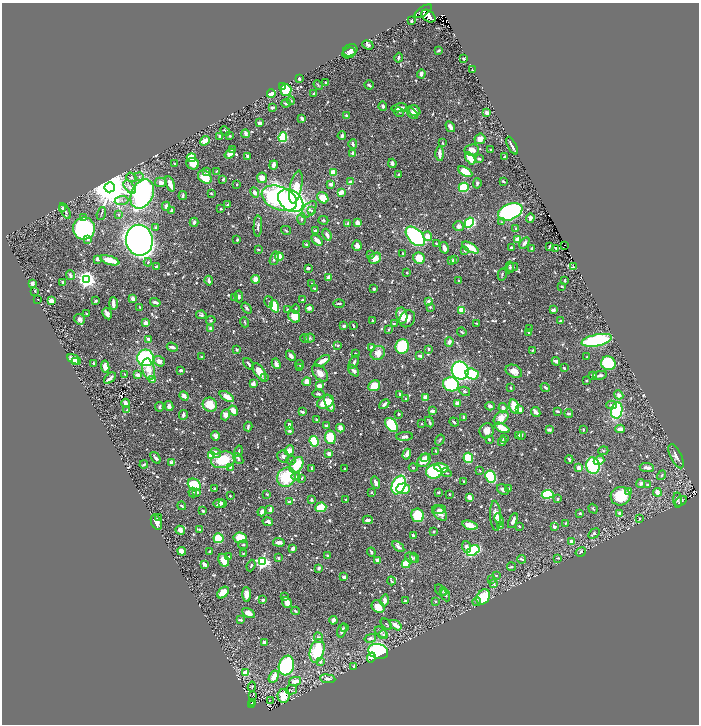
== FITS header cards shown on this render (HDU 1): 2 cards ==
NAXIS1  =                 1393
NAXIS2  =                 1444

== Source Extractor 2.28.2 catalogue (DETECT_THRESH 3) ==
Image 1393 x 1444 px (HDU 1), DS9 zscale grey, zoomed out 1/2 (1 PNG px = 2 x 2 image px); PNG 701 x 726 px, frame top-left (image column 1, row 1443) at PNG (2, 3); each listed source drawn as its Kron ellipse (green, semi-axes under 4 px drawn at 4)
Background 0.724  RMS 0.0091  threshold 0.0272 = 3 sigma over >= 5 px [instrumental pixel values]
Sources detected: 914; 45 cannot appear on this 1/2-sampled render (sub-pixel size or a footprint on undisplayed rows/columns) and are neither listed nor drawn; of the other 869, the 500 brightest by FLUX_AUTO listed and drawn (369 fainter detections omitted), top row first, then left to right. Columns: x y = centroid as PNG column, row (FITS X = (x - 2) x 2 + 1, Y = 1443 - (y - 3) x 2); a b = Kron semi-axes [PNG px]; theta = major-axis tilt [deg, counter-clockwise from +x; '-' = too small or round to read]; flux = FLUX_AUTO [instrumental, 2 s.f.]
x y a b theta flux
423 11 10 4 33 2100
428 16 8 5 -36 2400
412 21 3 3 - 3.5
368 45 6 4 -20 5.1
350 50 7 5 24 8.9
439 50 3 2 - 3
349 53 7 5 24 7.5
398 58 5 2 - 3.3
464 59 2 2 - 13
472 70 2 2 - 2.5
421 74 4 3 - 8.7
299 79 3 2 - 5.5
326 83 3 2 - 2.9
318 85 5 3 - 2
369 85 5 3 - 3.7
282 87 4 2 - 55
286 90 6 5 - 53
313 93 2 2 - 2.9
271 94 4 4 - 35
291 100 4 3 - 2.6
286 103 5 3 - 3.5
383 106 4 3 - 4.7
272 108 4 3 - 3.1
399 108 8 2 10 9.4
414 111 6 5 - 12
399 112 5 2 - 1.9
487 113 2 2 - 15
412 114 7 3 -40 9.4
347 115 4 3 - 4.5
302 118 4 3 - 5.9
259 123 3 2 - 8.5
450 127 6 3 -58 8.7
225 131 5 2 - 2.8
246 134 4 2 - 10
220 136 4 4 - 3.6
230 136 2 2 - 2.9
342 136 4 3 - 6.4
283 137 5 4 - 130
480 139 5 5 - 12
205 141 5 3 - 17
442 143 2 2 - 3.6
353 144 5 3 - 4.9
512 146 10 2 -63 8.2
490 149 2 2 - 2.2
232 150 3 2 - 7.2
472 150 7 5 7 19
353 153 3 3 - 5.9
230 154 5 3 - 16
440 154 7 3 -88 12
248 157 4 3 - 6.2
505 157 3 2 - 2.7
191 158 5 4 - 32
470 158 7 4 -58 43
479 159 3 3 - 4
392 163 4 4 - 6.8
174 164 3 2 - 2
193 164 6 5 - 26
273 165 4 3 - 7.7
207 171 4 2 - 2.8
216 171 3 2 - 2.1
465 172 8 4 -29 39
333 173 3 3 - 35
398 174 3 2 - 2.9
139 176 4 4 - 3.6
131 177 5 4 - 3.8
205 177 7 5 -40 46
262 178 5 5 - 18
223 179 3 2 - 4.5
503 181 3 2 - 2
161 182 6 4 -11 9.9
350 182 4 3 - 4.6
477 183 5 3 - 3.4
170 184 8 3 -69 20
331 184 4 3 - 8.1
236 185 2 2 - 3.7
110 187 5 5 - 8300
130 187 8 4 -49 8.1
296 187 16 6 78 44
464 187 5 4 - 120
255 192 5 3 - 11
341 192 4 3 - 22
211 193 3 2 - 3.9
142 194 15 10 64 570
183 196 4 2 - 3.4
279 198 18 11 -22 380
323 198 6 5 - 35
122 201 7 3 5 3.4
291 201 14 10 -37 540
228 204 4 2 - 3.4
166 206 4 3 - 7.3
63 209 3 2 - 10
221 209 2 2 - 5.1
309 209 9 5 50 9.3
65 211 9 3 -60 3.2
171 211 4 3 - 4.3
311 211 4 3 - 2.1
510 212 13 8 23 600
101 213 7 2 74 2.2
119 215 4 3 - 2.2
83 218 4 3 - 6.6
530 218 4 3 - 5.7
302 219 6 4 -89 4.6
323 220 5 3 - 2.7
194 222 4 3 - 4.7
501 222 4 3 - 1.9
358 223 4 3 - 16
469 223 5 4 - 150
348 224 3 2 - 6.1
258 226 10 3 87 6.6
459 226 5 5 - 7.9
156 228 3 2 - 4.5
515 228 3 2 - 3.9
84 229 11 11 - 340
286 230 5 2 - 2.1
315 231 3 3 - 4.1
327 235 6 3 -67 8.8
415 236 12 7 -46 250
427 236 4 4 - 17
88 239 2 2 - 13
518 239 3 2 - 32
139 240 15 13 -81 2500
237 240 4 3 - 2.5
317 240 6 3 -44 20
436 243 4 3 - 2.1
524 243 6 3 56 7.3
306 245 3 2 - 4.7
357 245 5 4 - 10
565 245 2 1 - 25
549 247 4 2 - 2
444 248 6 3 -76 10
470 248 9 4 -30 37
511 248 3 2 - 4.4
532 248 3 2 - 5.7
556 248 3 2 - 2.7
258 249 3 2 - 2.1
465 251 3 3 - 2.7
403 253 4 2 - 2.2
371 255 3 3 - 2.6
279 257 4 3 - 30
274 258 7 3 73 5.8
375 258 6 5 - 19
419 258 6 5 - 33
97 259 3 3 - 4.3
110 260 10 3 -17 34
454 260 3 3 - 3.8
451 261 3 3 - 3.8
148 262 4 3 - 2.9
156 267 4 3 - 4.2
510 267 6 3 81 2.8
512 267 5 4 - 4.1
573 267 3 2 - 3.2
308 268 4 3 - 4.1
407 273 2 2 - 2.2
70 275 5 3 - 5.1
502 275 6 2 77 2.4
329 277 4 3 - 13
256 279 4 3 - 20
86 280 4 4 - 950
458 280 2 2 - 2.9
565 280 3 2 - 2.7
209 281 5 3 - 5.2
32 283 3 3 - 12
63 283 4 2 - 3.5
312 284 2 2 - 2.3
562 286 3 2 - 2.3
315 288 3 2 - 2.4
374 289 2 2 - 6
35 291 2 2 - 5
239 296 6 4 -85 4.1
133 298 3 3 - 12
235 298 3 3 - 2
38 299 2 2 - 2.2
302 300 3 3 - 2.8
51 301 4 3 - 15
96 301 3 2 - 2.8
429 301 4 3 - 7.4
155 302 5 2 - 7.4
269 302 6 3 -76 2.4
339 303 5 3 - 3.5
113 304 6 2 -88 14
275 306 6 4 -71 72
140 307 2 2 - 2.1
430 307 2 2 - 3.3
247 308 6 3 -52 3.8
309 308 3 3 - 11
287 309 3 2 - 2.4
296 309 5 3 - 2.3
462 310 4 3 - 23
553 310 4 3 - 6.7
107 313 6 3 -62 7.7
86 314 2 2 - 2.4
201 315 5 4 - 4.1
294 316 6 5 - 29
402 316 8 5 -81 23
80 319 5 5 - 6.4
407 319 9 7 57 15
211 320 5 3 - 2.5
372 321 3 2 - 2.1
560 321 3 2 - 3
244 322 5 3 - 2.3
146 323 3 3 - 16
476 323 3 2 - 2.1
394 324 2 2 - 2.4
344 326 3 3 - 6.4
353 326 3 2 - 2.4
210 328 4 3 - 4
529 329 3 2 - 2.4
389 330 3 3 - 2.1
462 332 5 3 - 2.7
529 332 3 2 - 2.1
304 338 4 3 - 2.3
310 338 5 4 - 3.6
149 339 3 2 - 8.2
597 340 15 5 12 210
449 342 4 3 - 9.3
338 345 4 3 - 2.2
172 347 5 3 - 7.7
372 347 3 3 - 8.3
402 347 7 6 - 160
236 349 3 2 - 4.3
429 349 3 2 - 2.2
533 350 3 3 - 2.4
355 353 2 2 - 2.1
378 353 7 6 - 17
291 356 6 3 -47 7.9
420 356 3 2 - 7.4
202 357 3 2 - 2.2
587 357 2 2 - 1.9
146 358 8 8 - 230
74 359 7 4 -27 18
76 361 3 2 - 4
159 361 6 5 - 14
322 361 8 3 32 21
556 361 4 2 - 9.5
354 362 7 3 62 4
94 363 3 2 - 2.5
608 363 7 6 - 100
248 364 6 3 -51 3.4
276 364 5 3 - 8.4
299 365 4 2 - 2.5
105 367 6 4 -84 11
300 367 3 2 - 1.9
564 368 2 2 - 3.8
149 369 11 6 -78 23
181 370 3 2 - 6.8
353 371 7 4 -47 4.5
460 371 9 8 - 430
514 371 9 6 -25 16
259 372 9 5 -58 29
320 373 10 6 -48 15
124 374 3 2 - 2
472 374 7 5 -19 87
138 375 3 2 - 18
600 375 7 3 10 4.8
593 376 4 3 - 7.6
110 378 7 2 42 9.5
264 378 4 3 - 2.9
152 380 4 3 - 7.3
586 380 2 2 - 2.1
307 382 4 4 - 18
253 384 4 3 - 15
451 384 8 7 - 160
319 386 4 3 - 15
374 386 6 5 - 33
545 387 5 2 - 3.4
511 388 2 2 - 4.8
465 391 6 4 -30 3.3
318 394 6 3 -2 3.6
400 394 2 2 - 3
619 395 5 4 - 8.5
184 396 5 3 - 13
227 396 8 4 -32 22
425 397 4 4 - 9.6
406 399 4 2 - 2.3
325 402 9 6 30 45
126 403 4 3 - 11
329 403 9 4 -71 16
458 403 3 3 - 12
384 404 6 3 46 6
210 405 7 6 - 45
611 405 5 3 - 5.7
169 406 5 3 - 13
490 406 5 4 - 6.8
514 406 7 4 -75 42
159 407 5 2 - 3.4
503 408 4 3 - 8.1
127 410 4 2 - 1.9
520 410 4 3 - 10
617 410 8 5 79 140
233 411 5 4 - 18
432 411 2 2 - 18
558 411 4 2 - 2.9
302 412 3 2 - 4.4
536 412 5 3 - 10
399 414 2 2 - 4.4
569 414 4 3 - 4.7
183 415 5 3 - 6.5
226 415 5 4 - 15
464 417 3 2 - 4.7
501 418 8 5 38 20
317 420 4 3 - 2.4
429 422 5 2 - 3.3
454 422 5 2 - 4.2
421 424 2 2 - 6
289 425 4 3 - 8.5
391 425 8 5 -51 110
248 426 5 2 - 3.8
326 426 3 2 - 4.2
340 428 4 3 - 14
502 428 8 3 -26 41
620 429 4 3 - 13
549 430 4 3 - 5.7
583 430 4 2 - 2.6
289 431 4 3 - 3.6
487 431 7 7 - 13
519 435 3 3 - 9
521 435 3 2 - 3.6
215 436 5 4 - 6.2
330 437 7 5 -81 61
405 437 8 4 5 5.7
504 438 3 3 - 4.2
489 439 3 2 - 2.4
440 440 6 3 56 2.1
314 441 5 3 - 100
502 442 4 2 - 3.4
289 450 5 4 - 16
239 451 6 2 78 3.1
436 451 2 2 - 2.2
603 451 5 4 - 2.4
216 453 5 4 - 9.3
329 454 3 3 - 8.9
407 454 5 3 - 15
212 455 4 4 - 41
283 456 6 5 - 6.8
676 456 13 5 -64 9.2
155 458 6 3 -53 4.8
425 458 3 2 - 3.5
468 458 5 4 - 72
238 459 6 3 -51 4.4
223 460 12 8 11 69
291 460 5 3 - 2.3
424 460 7 5 47 24
569 460 4 2 - 2.9
599 461 5 3 - 21
172 463 3 2 - 29
144 464 4 2 - 2.6
296 465 9 6 54 63
593 466 8 6 -82 140
230 467 4 3 - 3.3
647 467 7 3 -5 11
312 468 3 2 - 2.3
413 468 4 3 - 2.3
441 468 7 4 -14 29
579 468 3 3 - 16
345 469 3 2 - 2.5
480 471 4 2 - 1.9
434 472 8 7 - 200
447 473 5 3 - 3
661 475 5 3 - 2.5
286 477 10 9 - 87
296 477 4 4 - 2.9
490 477 6 5 - 160
302 478 4 2 - 2
464 482 3 2 - 3.7
376 483 6 4 -75 10
641 483 4 3 - 8.7
647 484 3 3 - 3
194 485 7 5 -33 60
399 485 10 6 67 160
508 488 3 2 - 3.5
214 489 4 2 - 2.6
403 489 7 5 3 30
503 490 6 4 -31 5.1
628 491 3 3 - 7.7
193 492 5 3 - 4.3
197 492 4 3 - 4.3
372 492 3 3 - 2
657 492 4 3 - 12
438 493 3 2 - 3.6
267 494 3 2 - 2.2
449 494 2 2 - 2.1
548 494 6 4 8 160
230 496 2 2 - 3.4
621 496 10 9 - 67
469 497 3 3 - 16
558 499 3 2 - 4.3
311 500 4 3 - 2.6
346 500 3 3 - 2.9
677 500 7 3 -85 3.6
681 501 6 4 34 4.5
289 502 3 2 - 5.7
219 503 5 3 - 11
223 504 4 3 - 3.7
182 506 4 2 - 3.1
321 507 5 4 - 63
593 509 5 3 - 2.3
270 510 3 2 - 13
440 510 6 3 15 7.6
203 511 2 2 - 4.3
262 512 4 2 - 10
440 513 9 5 -47 15
580 513 3 3 - 2.2
619 513 4 2 - 8.2
418 515 7 6 - 87
495 516 15 5 -86 14
158 518 3 3 - 3.3
639 519 3 2 - 3.7
368 520 5 3 - 6.4
499 520 6 3 -71 11
513 521 8 3 67 7.9
156 522 8 5 -68 10
268 522 5 3 - 6
565 523 3 2 - 1.9
470 525 8 4 -17 26
500 526 4 3 - 2.2
519 526 2 2 - 3.6
554 527 3 3 - 4.8
199 529 4 2 - 2.9
180 530 5 4 - 12
434 532 3 2 - 2.1
594 534 6 4 32 3.7
413 535 3 2 - 5.1
219 538 5 4 - 81
240 538 7 5 -8 51
571 541 4 3 - 9.8
279 542 6 3 -7 11
243 545 5 3 - 2.8
398 547 7 3 -37 5.9
467 547 6 4 -71 7.3
293 548 4 2 - 12
182 551 4 4 - 17
209 551 2 2 - 2
473 551 7 4 31 140
371 552 4 3 - 4.4
581 552 5 3 - 3.2
243 553 3 2 - 2
229 556 3 3 - 2.2
328 556 3 2 - 7.5
278 558 3 3 - 3.8
411 558 6 4 -33 8.2
415 558 5 4 - 2.7
558 558 4 2 - 2.7
521 559 4 2 - 4.6
224 560 7 5 -61 22
378 560 3 3 - 11
262 562 4 4 - 390
204 564 4 3 - 11
406 564 4 4 - 57
251 565 6 3 68 2.2
512 567 4 2 - 2.7
319 568 2 2 - 17
496 575 2 2 - 2
344 577 3 3 - 7.4
492 580 3 2 - 2.2
391 581 4 2 - 3
494 584 4 3 - 5
441 590 6 4 -42 3.4
444 591 3 2 - 3.2
223 593 7 4 46 27
247 594 7 4 -88 13
445 595 6 3 -66 3.6
285 597 4 2 - 3.3
483 597 8 6 58 66
263 600 3 2 - 4.3
385 600 6 4 78 14
405 601 3 2 - 4.8
435 601 3 2 - 3.1
287 602 5 4 - 14
477 602 4 3 - 2.3
378 607 7 5 -44 26
295 611 4 2 - 3.1
248 613 7 4 -28 17
240 620 4 2 - 3
333 620 4 3 - 8.4
386 624 7 3 -45 1.9
396 625 6 2 -36 21
345 628 3 2 - 2
342 630 7 3 73 7.6
381 632 7 4 -39 4.5
383 635 5 3 - 2.9
319 638 5 4 - 5.7
370 638 6 4 14 6.4
265 642 4 3 - 7.9
317 651 12 7 74 100
378 651 10 7 -17 400
371 657 5 4 - 11
320 661 4 3 - 5.7
286 665 10 7 72 290
354 666 3 2 - 3.1
246 672 3 3 - 44
274 677 6 4 60 27
328 679 8 4 -7 7.8
295 681 6 4 14 19
252 687 5 3 - 2.3
291 690 6 4 12 2.3
253 695 3 1 - 6.5
284 696 7 6 - 50
270 700 2 1 - 3.5
252 702 3 3 - 28
252 704 3 2 - 23
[369 fainter detections neither listed nor drawn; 45 sub-pixel or undisplayed-footprint detections neither listed nor drawn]